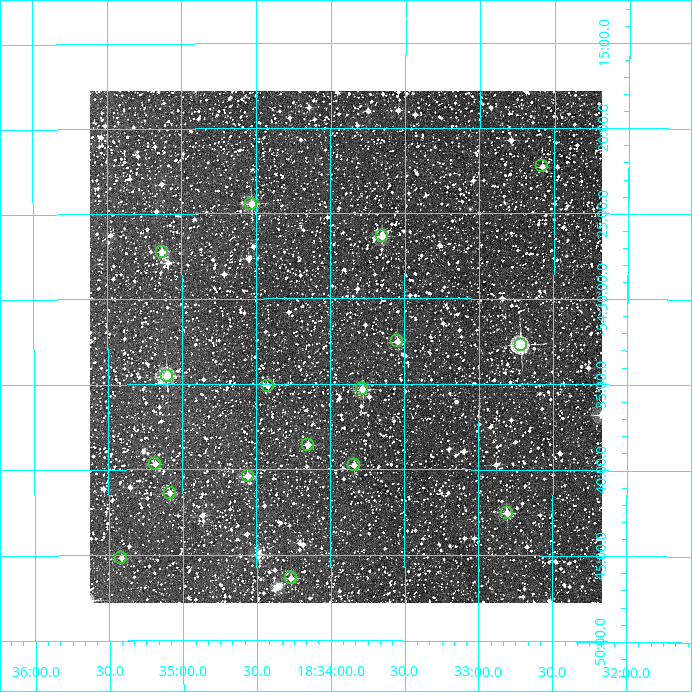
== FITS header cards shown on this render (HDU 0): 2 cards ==
NAXIS1  =                  512
NAXIS2  =                  512

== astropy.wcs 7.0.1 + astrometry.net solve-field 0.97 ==
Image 512 x 512 px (HDU 0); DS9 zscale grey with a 90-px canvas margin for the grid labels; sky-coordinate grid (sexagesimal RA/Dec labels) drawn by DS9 from the SOLVED WCS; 17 Tycho-2 reference stars matched to detected sources circled (green)
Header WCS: RA---TAN/DEC--TAN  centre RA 18:33:54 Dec -54:33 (278.47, -54.55 deg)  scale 3.52 arcsec/px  FOV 30.0' x 30.0'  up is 0 deg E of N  parity normal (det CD < 0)
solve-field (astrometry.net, Tycho-2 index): VERIFIED the header's WCS against the Tycho-2 star catalogue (verified at 2 index scales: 10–17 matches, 0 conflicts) and refined it, rather than solving blind
Solved WCS: RA---TAN-SIP/DEC--TAN-SIP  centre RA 18:33:54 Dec -54:33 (278.47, -54.55 deg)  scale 3.52 arcsec/px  FOV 30.0' x 30.0'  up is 0 deg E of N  parity normal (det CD < 0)
The solver's refit moves the header's centre by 1.5 arcsec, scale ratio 1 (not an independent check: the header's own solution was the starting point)
Tycho-2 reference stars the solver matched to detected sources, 17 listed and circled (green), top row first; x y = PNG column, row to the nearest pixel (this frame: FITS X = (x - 90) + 1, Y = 512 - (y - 91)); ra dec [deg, ICRS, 3 dp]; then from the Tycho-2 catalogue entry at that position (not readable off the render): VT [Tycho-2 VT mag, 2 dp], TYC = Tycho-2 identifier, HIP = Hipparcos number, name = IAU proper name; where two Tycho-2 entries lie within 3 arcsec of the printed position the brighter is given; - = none
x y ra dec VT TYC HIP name
542 166 278.145 -54.371 11.86 8745-395-1 - -
251 204 278.632 -54.407 10.25 8749-209-1 - -
382 236 278.413 -54.439 10.67 8749-672-1 - -
162 252 278.783 -54.454 11.13 8749-231-1 - -
397 341 278.387 -54.542 11.10 8749-294-1 - -
521 345 278.179 -54.545 9.19 8749-739-1 - -
167 376 278.775 -54.575 9.81 8749-544-1 - -
268 386 278.606 -54.585 11.43 8749-63-1 - -
362 389 278.446 -54.589 10.96 8749-154-1 - -
308 445 278.537 -54.643 11.90 8749-568-1 - -
155 464 278.796 -54.661 11.82 8749-234-1 - -
354 465 278.460 -54.662 10.95 8749-72-1 - -
248 476 278.640 -54.673 10.49 8749-82-1 - -
170 493 278.772 -54.689 11.17 8749-180-1 - -
507 513 278.202 -54.709 11.06 8749-524-1 - -
121 558 278.854 -54.753 11.54 8749-1615-1 - -
291 578 278.567 -54.773 10.64 8749-549-1 - -